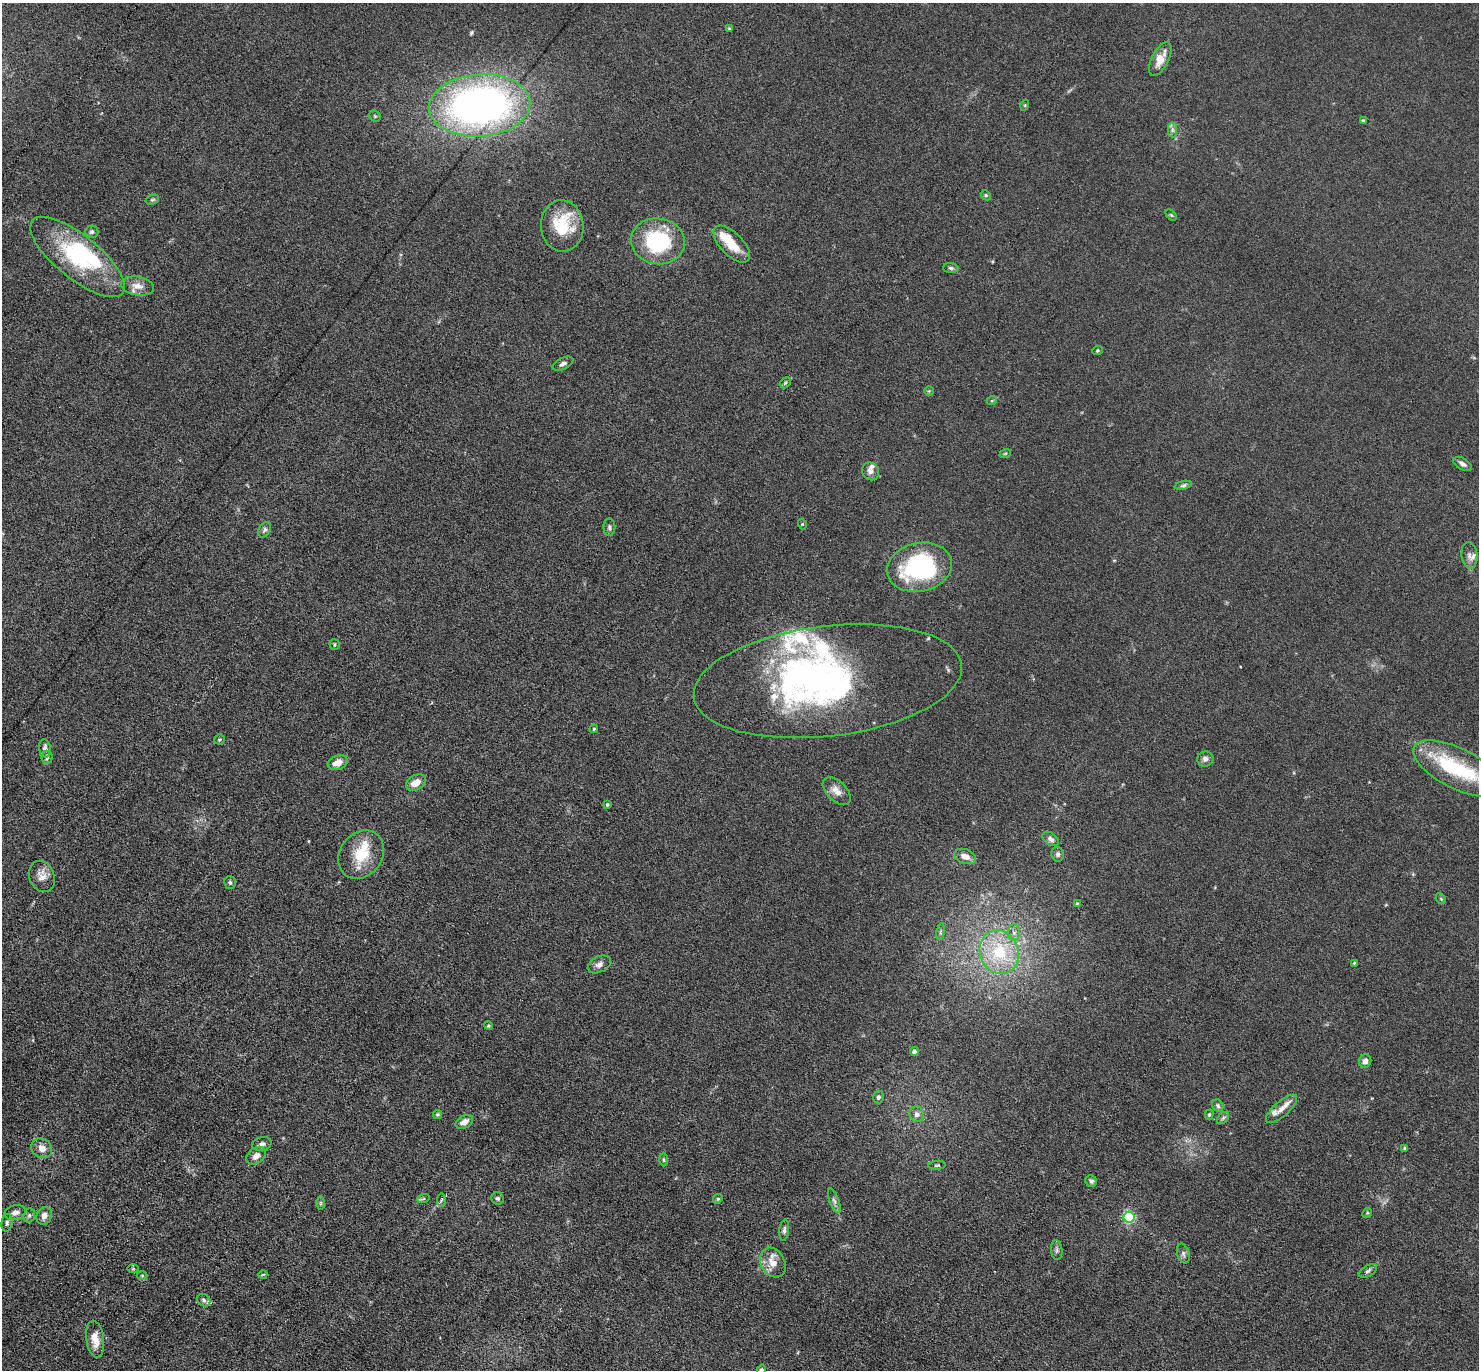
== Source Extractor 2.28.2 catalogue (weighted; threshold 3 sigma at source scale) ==
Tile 7 of 4 x 4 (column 3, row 2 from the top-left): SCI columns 2998-4474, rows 3183-4550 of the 6080 x 6070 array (HDU 1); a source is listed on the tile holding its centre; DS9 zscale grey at full resolution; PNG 1481 x 1372 px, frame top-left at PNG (2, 3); each listed source drawn as its Kron ellipse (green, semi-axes under 4 px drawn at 4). Shown black and unused: <1% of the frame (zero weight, under 3 of 6 exposures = <1% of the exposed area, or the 3 px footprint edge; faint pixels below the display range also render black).
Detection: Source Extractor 2.28.2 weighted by HDU 2 'WHT'; one run over the whole footprint, this tile lists its part. Background 0.034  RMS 0.0039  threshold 0.0158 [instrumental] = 3 sigma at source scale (4.09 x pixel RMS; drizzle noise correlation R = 1.36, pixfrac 0.8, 0.05/0.05 arcsec/px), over >= 5 px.
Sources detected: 115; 4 inside a brighter object's white glare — neither listed nor drawn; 14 inside a brighter listed object's ellipse — not listed separately; the other 97 listed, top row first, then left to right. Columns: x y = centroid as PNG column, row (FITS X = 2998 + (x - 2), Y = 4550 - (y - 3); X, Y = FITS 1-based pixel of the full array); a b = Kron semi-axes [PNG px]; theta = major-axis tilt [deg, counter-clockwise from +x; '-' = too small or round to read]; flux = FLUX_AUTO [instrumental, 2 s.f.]
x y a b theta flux
729 28 4 4 - 0.31
1160 59 18 8 63 5
480 105 51 31 4 190
1025 105 5 3 - 0.33
375 116 6 5 - 0.57
1363 121 4 3 - 0.39
1172 130 7 4 -89 0.94
986 195 5 4 - 0.49
152 200 7 4 18 0.57
1171 215 7 4 -44 0.47
562 226 26 21 -85 17
92 232 6 6 - 0.96
658 241 27 23 -9 33
732 244 23 11 -46 7.8
77 257 58 21 -39 32
951 268 7 5 -3 0.92
137 286 17 9 -9 3.5
1097 350 5 4 - 0.49
563 364 11 5 26 1.3
785 383 6 4 45 0.54
929 391 5 4 - 0.37
992 400 5 3 - 0.35
1005 454 6 3 19 0.38
1462 464 10 5 -31 1.4
870 471 9 8 - 1.6
1183 485 9 4 12 0.71
802 524 5 3 - 0.38
609 527 8 6 -88 0.92
264 530 8 5 56 0.84
1469 555 13 8 -83 2.1
920 567 33 24 12 51
334 644 5 5 - 0.52
828 681 135 55 7 110
594 729 4 4 - 0.42
219 740 5 5 - 0.5
45 748 9 5 -80 1.4
47 757 6 6 - 0.98
1205 759 8 7 - 1.4
338 763 10 7 19 3.5
1458 768 49 20 -27 25
416 783 11 7 30 3.8
837 791 17 10 -44 3.3
607 804 3 3 - 0.45
1051 839 9 6 -35 1.3
1058 854 7 6 - 0.99
361 855 26 21 53 12
965 856 11 7 -18 2.7
42 876 16 12 -67 3.1
230 882 6 5 - 0.66
1441 899 6 4 -45 0.54
1077 903 4 4 - 0.32
941 932 8 4 81 0.66
1014 933 8 6 -89 1.3
999 952 22 19 -69 19
1354 963 4 3 - 0.36
599 964 12 8 26 1.7
488 1026 4 4 - 0.42
914 1051 4 4 - 1.2
1365 1061 7 6 - 1.8
878 1097 6 5 - 0.89
1218 1106 6 5 - 0.65
1281 1109 19 7 42 2.6
437 1114 4 4 - 0.5
917 1114 8 7 - 1.7
1209 1115 5 4 - 0.54
1223 1118 7 4 45 0.74
464 1122 9 6 27 2.3
262 1144 10 7 14 1.2
42 1148 11 9 -35 2.7
1405 1148 4 3 - 0.66
256 1156 11 7 37 2.2
663 1160 7 3 -89 0.46
937 1165 9 4 5 0.57
1091 1181 6 5 - 0.93
498 1198 6 6 - 0.78
423 1199 6 4 18 0.5
718 1199 5 4 - 0.45
441 1200 6 4 84 0.65
834 1201 13 5 -70 1.2
321 1203 6 4 89 0.53
15 1213 11 7 13 1.8
1367 1213 5 4 - 0.42
29 1215 7 5 70 0.79
44 1216 9 7 65 2.1
1129 1217 5 5 - 39
7 1223 9 5 84 0.88
784 1230 11 5 84 1
1057 1250 10 5 -86 0.92
1183 1254 10 6 -74 1.1
773 1263 16 12 -60 4.6
133 1269 6 4 0 0.4
1368 1271 10 5 29 0.95
263 1274 4 3 - 0.26
142 1275 5 3 - 0.36
204 1300 7 6 - 0.85
95 1339 18 9 -82 4.4
761 1370 5 4 - 0.67
Isophote crosses this tile's border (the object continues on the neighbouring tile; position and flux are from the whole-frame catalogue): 1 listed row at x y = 761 1370